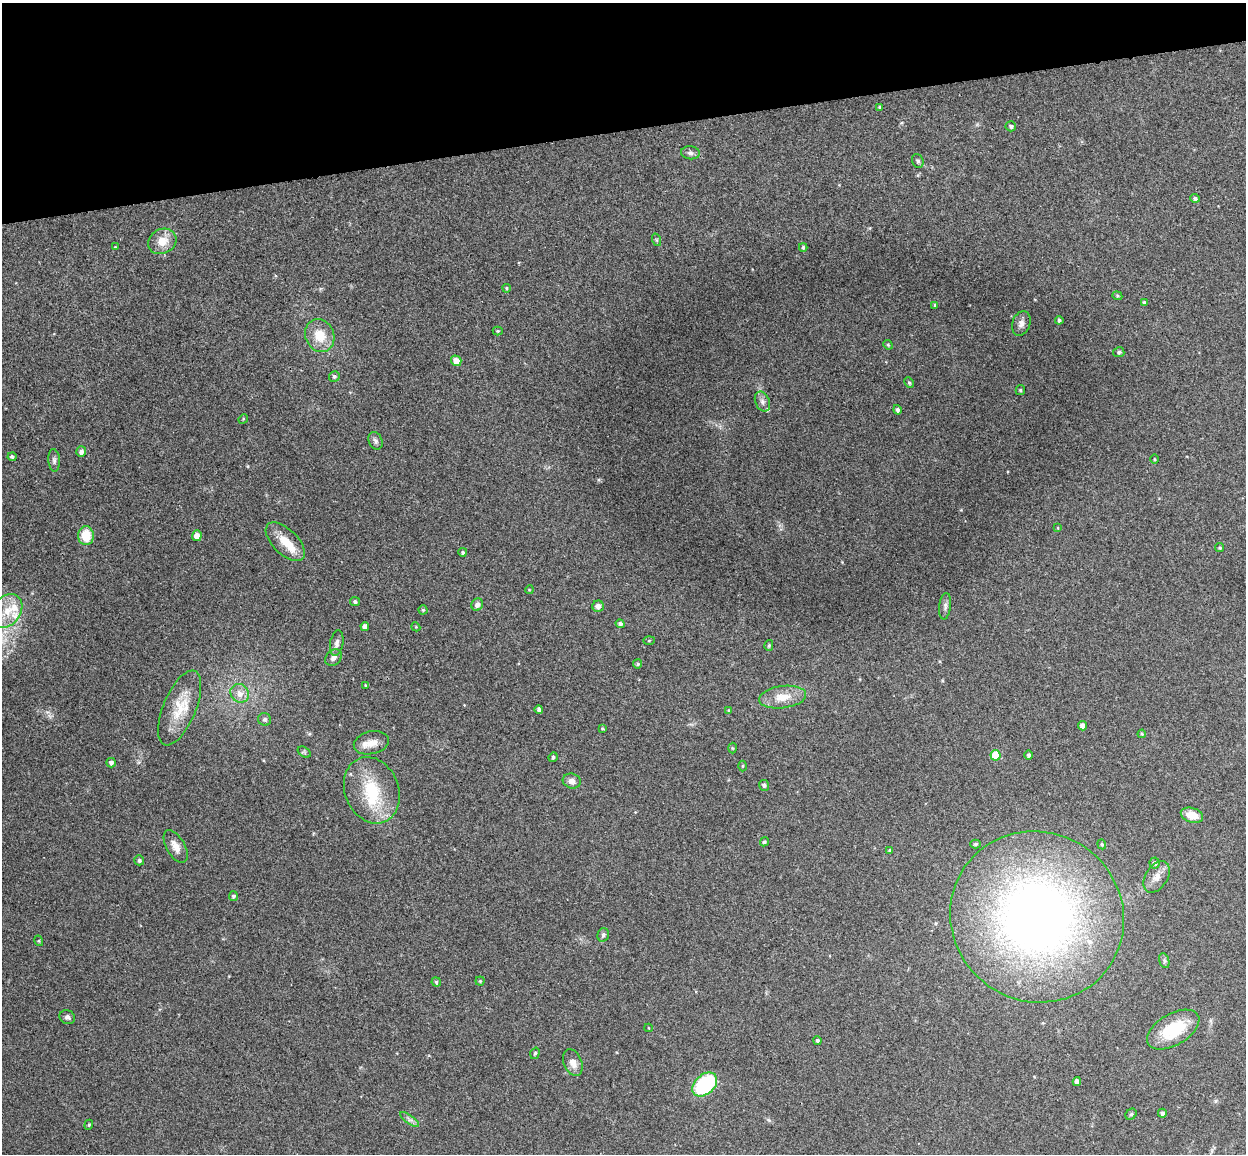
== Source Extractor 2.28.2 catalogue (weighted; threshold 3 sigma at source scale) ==
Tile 3 of 4 x 4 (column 3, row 1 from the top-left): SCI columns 2543-3786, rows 3607-4758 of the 5086 x 5028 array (HDU 1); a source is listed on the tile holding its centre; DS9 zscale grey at full resolution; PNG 1248 x 1156 px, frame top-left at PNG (2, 3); each listed source drawn as its Kron ellipse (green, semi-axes under 4 px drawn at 4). Shown black and unused: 11% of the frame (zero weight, under 3 of 4 exposures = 5% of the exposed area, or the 3 px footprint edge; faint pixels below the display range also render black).
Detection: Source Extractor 2.28.2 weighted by HDU 2 'WHT'; one run over the whole footprint, this tile lists its part. Background 0.0743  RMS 0.0078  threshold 0.035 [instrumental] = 3 sigma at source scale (4.5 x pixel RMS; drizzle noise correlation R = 1.50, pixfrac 1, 0.05/0.05 arcsec/px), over >= 5 px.
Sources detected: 110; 1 inside a brighter object's white glare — neither listed nor drawn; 8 inside a brighter listed object's ellipse — not listed separately; the other 101 listed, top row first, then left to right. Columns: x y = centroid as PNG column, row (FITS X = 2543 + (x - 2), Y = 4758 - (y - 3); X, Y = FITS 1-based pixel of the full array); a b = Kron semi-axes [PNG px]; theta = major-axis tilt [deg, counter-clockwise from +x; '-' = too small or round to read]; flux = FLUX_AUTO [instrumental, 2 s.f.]
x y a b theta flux
880 107 4 3 - 1
1011 126 5 5 - 1.6
690 153 9 6 -6 2.3
918 161 7 5 -70 1.8
1195 198 5 4 - 1.9
657 240 6 4 -71 1
162 241 14 12 28 11
115 247 3 3 - 0.58
803 247 4 3 - 1.3
507 288 4 3 - 0.97
1117 296 5 4 - 0.91
1144 303 3 3 - 1.3
935 305 4 4 - 1.3
1059 320 4 4 - 1.5
1021 323 13 8 71 4.2
498 331 5 4 - 0.94
320 335 17 14 -64 16
888 345 5 4 - 0.93
1119 352 5 5 - 1.6
456 361 5 5 - 7.3
334 376 5 5 - 1.6
909 383 5 4 - 1.2
1020 390 5 4 - 0.95
762 402 10 7 -66 3.4
897 410 5 4 - 2.1
243 419 5 4 - 0.83
376 441 9 6 -68 2.3
81 452 5 5 - 3.4
12 457 4 4 - 1.9
1154 459 4 3 - 0.71
54 460 11 6 -86 2.4
1058 528 4 2 - 0.52
86 536 9 7 -90 19
197 536 5 5 - 6.2
285 542 24 12 -44 14
1220 548 4 4 - 0.98
463 552 4 4 - 1.5
529 590 4 3 - 0.62
355 602 5 4 - 1.9
477 605 6 5 - 3.4
598 606 6 5 - 4.4
945 606 13 6 83 2.8
423 610 4 4 - 0.93
7 611 18 14 54 17
620 624 4 4 - 1.8
365 626 4 4 - 3.9
416 627 4 3 - 0.67
649 641 5 4 - 0.77
337 643 13 6 79 3.2
769 645 5 4 - 1.2
333 658 9 7 47 3.3
638 664 4 4 - 1.3
365 685 4 3 - 0.66
240 693 10 9 - 5.8
783 697 23 11 7 13
180 708 40 16 67 23
539 709 4 4 - 2.1
729 710 4 4 - 0.75
265 719 7 6 - 1.8
1082 726 5 4 - 3.5
602 728 4 4 - 0.76
1142 734 4 4 - 0.73
371 743 18 11 13 7.7
732 748 5 3 - 0.73
304 752 7 4 -34 1.2
995 755 5 5 - 17
1029 755 4 4 - 1.5
553 757 5 4 - 1.5
111 763 5 5 - 1.8
743 766 5 3 - 0.69
572 781 9 7 -15 3.9
764 785 5 5 - 1.7
372 790 34 27 -68 40
1192 815 11 7 -17 10
764 842 5 4 - 1.2
976 844 5 4 - 1.4
1102 844 5 4 - 0.89
176 846 18 9 -60 7.1
890 850 4 4 - 1.4
139 860 5 5 - 1.6
1155 863 5 5 - 1.6
1157 877 17 11 57 7.4
233 896 5 4 - 1.6
1037 917 88 84 -35 550
603 935 7 5 73 2.1
39 941 5 3 - 0.8
1164 961 8 5 -72 1.5
480 981 4 4 - 0.95
436 982 4 4 - 1.1
67 1017 8 7 - 2.6
648 1028 4 3 - 0.57
1173 1030 29 15 30 32
817 1041 4 4 - 1.6
535 1053 6 4 72 1.2
573 1063 14 9 -67 6.1
1077 1081 4 4 - 3.1
705 1084 14 9 43 63
1162 1113 4 4 - 2.6
1131 1114 6 5 - 1.1
409 1119 11 4 -36 2.4
89 1125 5 4 - 1